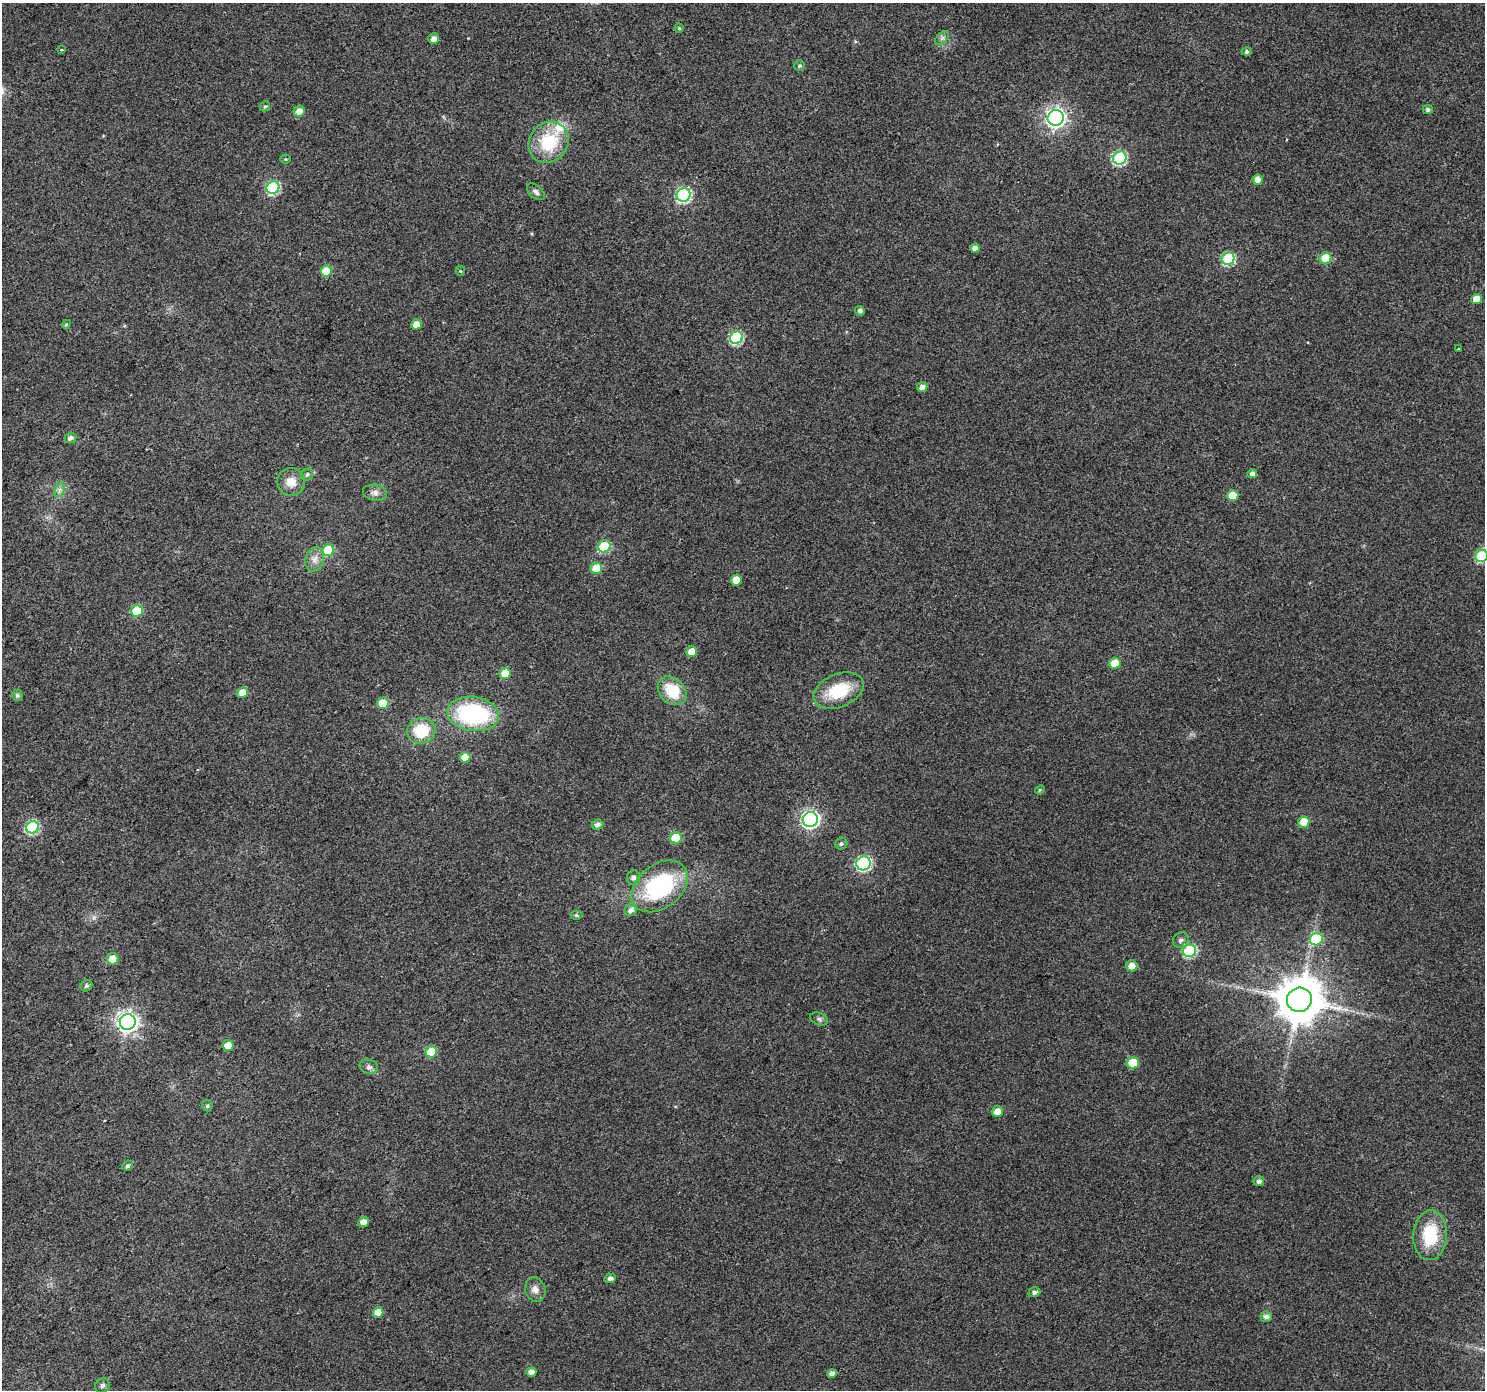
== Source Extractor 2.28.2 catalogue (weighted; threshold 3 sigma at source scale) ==
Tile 7 of 4 x 4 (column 3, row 2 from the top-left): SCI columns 2972-4454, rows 2964-4351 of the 5938 x 5863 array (HDU 1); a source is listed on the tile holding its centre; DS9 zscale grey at full resolution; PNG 1487 x 1392 px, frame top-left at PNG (2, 3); each listed source drawn as its Kron ellipse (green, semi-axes under 4 px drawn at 4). Shown black and unused: <1% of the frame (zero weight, under 2 of 3 exposures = <1% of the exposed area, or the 3 px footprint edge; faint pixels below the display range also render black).
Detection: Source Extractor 2.28.2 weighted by HDU 2 'WHT'; one run over the whole footprint, this tile lists its part. Background 0.0767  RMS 0.0077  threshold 0.0348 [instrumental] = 3 sigma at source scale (4.5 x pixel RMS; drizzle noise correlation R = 1.50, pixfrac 1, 0.0396/0.0396 arcsec/px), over >= 5 px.
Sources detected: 95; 1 long thin detection or spike segment (spike, bleed or trail) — neither listed nor drawn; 1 inside a brighter listed object's ellipse — not listed separately; the other 93 listed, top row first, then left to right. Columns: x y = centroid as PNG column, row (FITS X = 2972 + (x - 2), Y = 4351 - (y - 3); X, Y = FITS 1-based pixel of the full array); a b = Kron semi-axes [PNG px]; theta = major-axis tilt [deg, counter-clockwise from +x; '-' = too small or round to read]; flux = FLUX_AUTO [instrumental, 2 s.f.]
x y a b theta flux
679 28 5 4 - 1.2
433 38 5 5 - 4.5
942 38 8 5 45 2.2
61 50 3 3 - 1.7
1247 52 5 4 - 2.1
800 66 5 5 - 1.5
265 106 5 4 - 1.3
1428 110 5 4 - 2.1
299 111 6 5 - 5.4
1056 118 8 7 - 370
549 142 21 19 52 39
1120 158 7 6 - 87
285 159 5 4 - 0.87
1258 180 5 5 - 6.8
273 188 6 6 - 85
536 192 10 6 -41 2.6
683 195 7 7 - 120
975 248 4 4 - 4.2
1326 258 6 5 - 24
1228 259 6 6 - 69
326 271 5 5 - 15
460 271 5 4 - 0.97
1477 299 5 5 - 10
860 311 5 4 - 2.5
66 324 5 3 - 1.2
416 324 5 5 - 7.2
736 338 6 6 - 83
1458 349 3 2 - 0.71
922 387 5 5 - 4.9
70 438 6 5 - 2.9
307 474 6 5 - 1.6
1252 474 5 4 - 3.3
291 482 14 13 - 9.2
59 490 7 4 71 2.4
375 493 12 8 -7 4.1
1233 495 5 5 - 16
604 546 6 6 - 53
328 550 6 5 - 33
1481 556 6 6 - 62
315 559 12 9 71 5.7
596 568 6 5 - 17
736 580 5 5 - 11
137 611 6 5 - 35
691 652 5 5 - 10
1115 663 6 5 - 16
505 673 5 5 - 15
672 691 16 12 -45 26
838 691 26 16 23 34
242 693 5 5 - 8.8
17 695 5 5 - 2
383 703 6 5 - 14
473 714 26 17 -7 93
421 731 14 12 17 27
465 757 5 5 - 11
1040 790 5 4 - 0.95
810 819 8 7 - 240
1304 822 5 5 - 16
597 825 6 5 - 3.4
32 827 6 6 - 81
676 838 6 5 - 24
841 844 6 6 - 1.9
863 863 7 7 - 140
633 878 7 6 - 2.7
660 886 31 22 37 84
631 910 6 5 - 3.2
576 915 6 4 0 1.4
1316 939 6 6 - 44
1181 940 8 7 - 3.1
1190 951 6 6 - 79
113 959 6 5 - 11
1132 966 6 5 - 6.1
86 986 6 5 - 1.7
1299 1000 12 12 - 3300
819 1019 9 6 -21 2
128 1022 8 8 - 420
228 1046 5 5 - 10
431 1052 6 5 - 28
1133 1063 6 5 - 24
369 1067 9 7 -14 2.7
207 1106 6 5 - 1.4
997 1112 6 5 - 8.7
128 1166 5 4 - 1.7
1259 1181 5 5 - 3.2
363 1222 5 5 - 6.8
1430 1235 25 17 86 37
610 1278 6 4 4 3.1
535 1290 12 10 -73 4.9
1034 1292 6 5 - 2.3
378 1312 5 5 - 11
1266 1317 5 5 - 3.4
531 1372 5 4 - 4.5
832 1374 5 4 - 4.1
102 1386 8 6 43 2
Isophote crosses this tile's border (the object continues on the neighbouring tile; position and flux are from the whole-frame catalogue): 1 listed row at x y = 1481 556